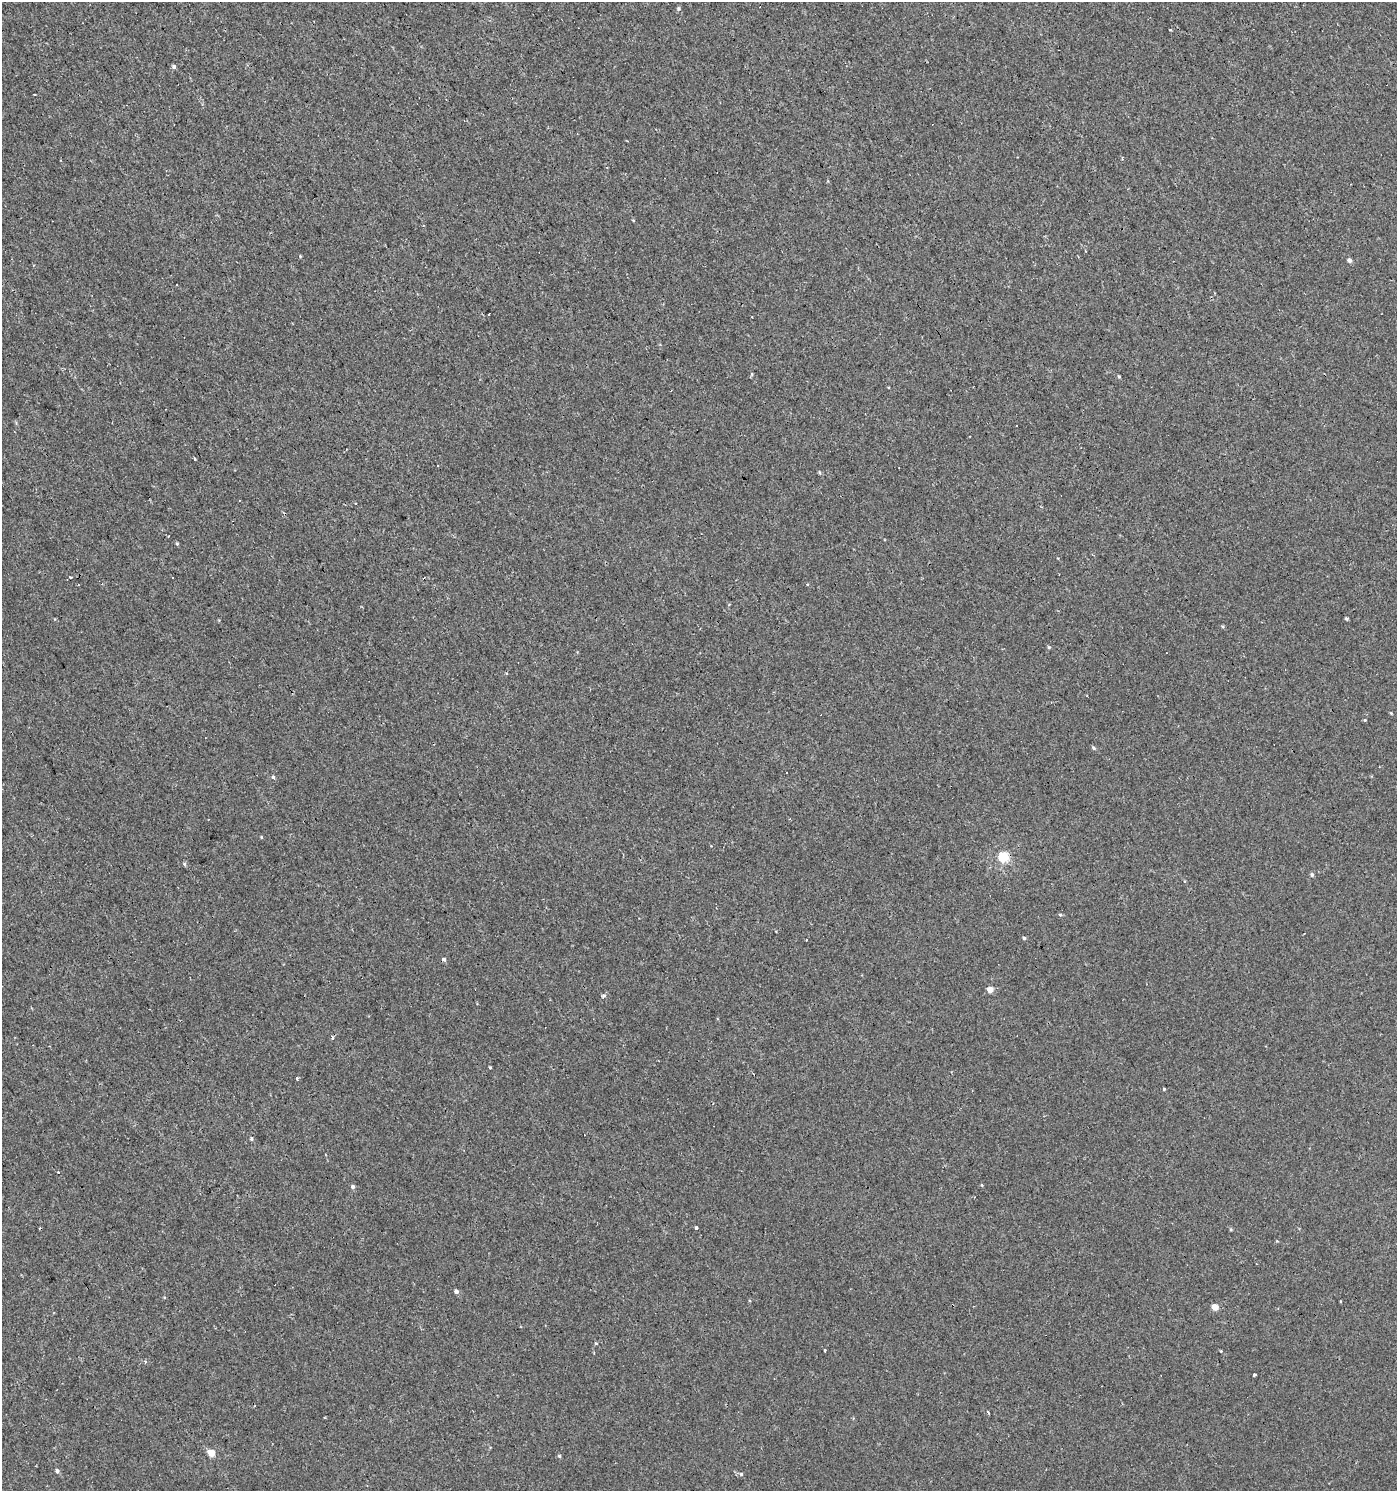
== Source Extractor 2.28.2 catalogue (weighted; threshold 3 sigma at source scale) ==
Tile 11 of 4 x 4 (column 3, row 3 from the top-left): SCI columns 2980-4374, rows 1491-2979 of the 5895 x 5959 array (HDU 1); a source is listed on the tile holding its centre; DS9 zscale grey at full resolution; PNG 1399 x 1493 px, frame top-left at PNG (2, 2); no overlay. Shown black and unused: <1% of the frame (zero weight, under 2 of 3 exposures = <1% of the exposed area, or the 3 px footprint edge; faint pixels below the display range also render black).
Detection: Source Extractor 2.28.2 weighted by HDU 2 'WHT'; one run over the whole footprint, this tile lists its part. Background 3.40e-04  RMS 0.0038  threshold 0.0173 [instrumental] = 3 sigma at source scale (4.5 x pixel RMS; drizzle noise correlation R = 1.50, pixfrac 1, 0.0396/0.0396 arcsec/px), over >= 5 px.
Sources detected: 53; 10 cosmic-ray / hot-pixel residue — not listed; the other 43 listed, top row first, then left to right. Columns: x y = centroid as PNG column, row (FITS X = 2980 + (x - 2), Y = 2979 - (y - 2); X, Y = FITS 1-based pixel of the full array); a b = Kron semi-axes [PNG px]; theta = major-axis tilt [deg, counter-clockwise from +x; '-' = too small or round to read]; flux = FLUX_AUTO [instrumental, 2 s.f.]
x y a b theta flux
679 8 6 4 -89 0.53
1170 30 3 2 - 0.45
174 67 5 5 - 0.73
1122 157 4 3 - 0.34
300 256 4 3 - 0.28
1349 260 4 4 - 1.2
1119 376 3 3 - 0.4
194 459 4 3 - 0.3
819 472 5 3 - 0.38
177 544 5 3 - 0.35
1058 558 3 3 - 0.33
70 577 4 2 - 0.6
1346 618 4 3 - 0.54
1223 626 4 3 - 0.4
1049 647 4 4 - 0.42
1391 713 3 3 - 0.28
1365 720 4 4 - 0.34
1093 748 5 4 - 0.56
273 777 4 4 - 0.55
261 837 4 3 - 0.31
1003 857 5 5 - 24
184 864 5 4 - 0.5
1312 875 5 4 - 0.72
1024 938 4 4 - 0.56
806 940 3 2 - 0.3
444 959 5 4 - 0.69
990 990 4 4 - 4.3
333 1038 3 3 - 3.1
490 1067 3 2 - 0.39
297 1078 3 3 - 0.93
1164 1089 3 3 - 4.6
251 1139 5 4 - 0.47
353 1186 4 4 - 0.8
696 1228 3 3 - 2.6
456 1291 5 4 - 1.2
1215 1307 5 4 - 4.6
596 1344 3 3 - 1.8
1255 1375 3 3 - 3.7
988 1413 4 3 - 1.1
211 1453 5 4 - 6.2
559 1456 4 4 - 0.41
57 1471 5 4 - 0.74
741 1474 5 4 - 0.53